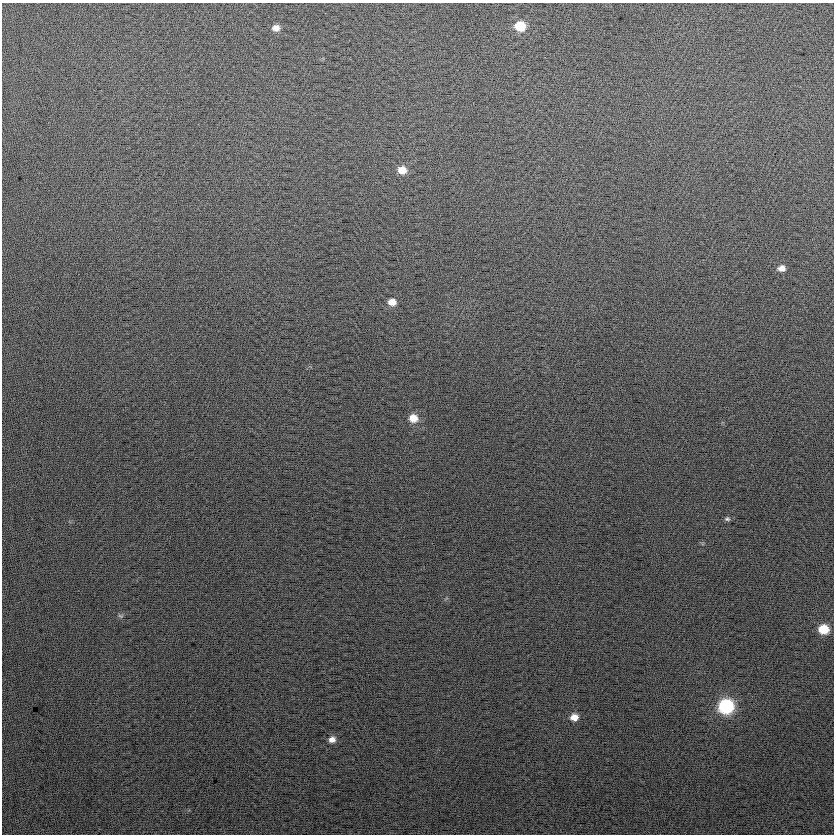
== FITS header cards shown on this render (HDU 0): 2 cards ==
NAXIS1  =                  832
NAXIS2  =                  832

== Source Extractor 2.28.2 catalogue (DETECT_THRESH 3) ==
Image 832 x 832 px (HDU 0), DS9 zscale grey, 1 PNG px = 1 image px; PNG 836 x 836 px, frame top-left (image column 1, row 832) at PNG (2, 3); no overlay
Background 24.1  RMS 14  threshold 42.7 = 3 sigma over >= 5 px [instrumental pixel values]
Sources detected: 12; all 12 listed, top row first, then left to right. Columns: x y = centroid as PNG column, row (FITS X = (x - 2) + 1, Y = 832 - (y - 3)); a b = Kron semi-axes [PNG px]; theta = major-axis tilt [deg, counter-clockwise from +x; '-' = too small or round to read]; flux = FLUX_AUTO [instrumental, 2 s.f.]
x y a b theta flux
520 26 9 8 - 29000
276 28 8 7 - 6300
402 170 9 8 - 13000
781 268 8 6 2 6000
392 302 8 7 - 9100
413 418 9 8 - 12000
727 519 7 6 - 2100
120 616 8 4 -20 1600
824 629 8 7 - 25000
726 706 9 9 - 130000
574 717 8 7 - 9200
332 739 8 7 - 5600